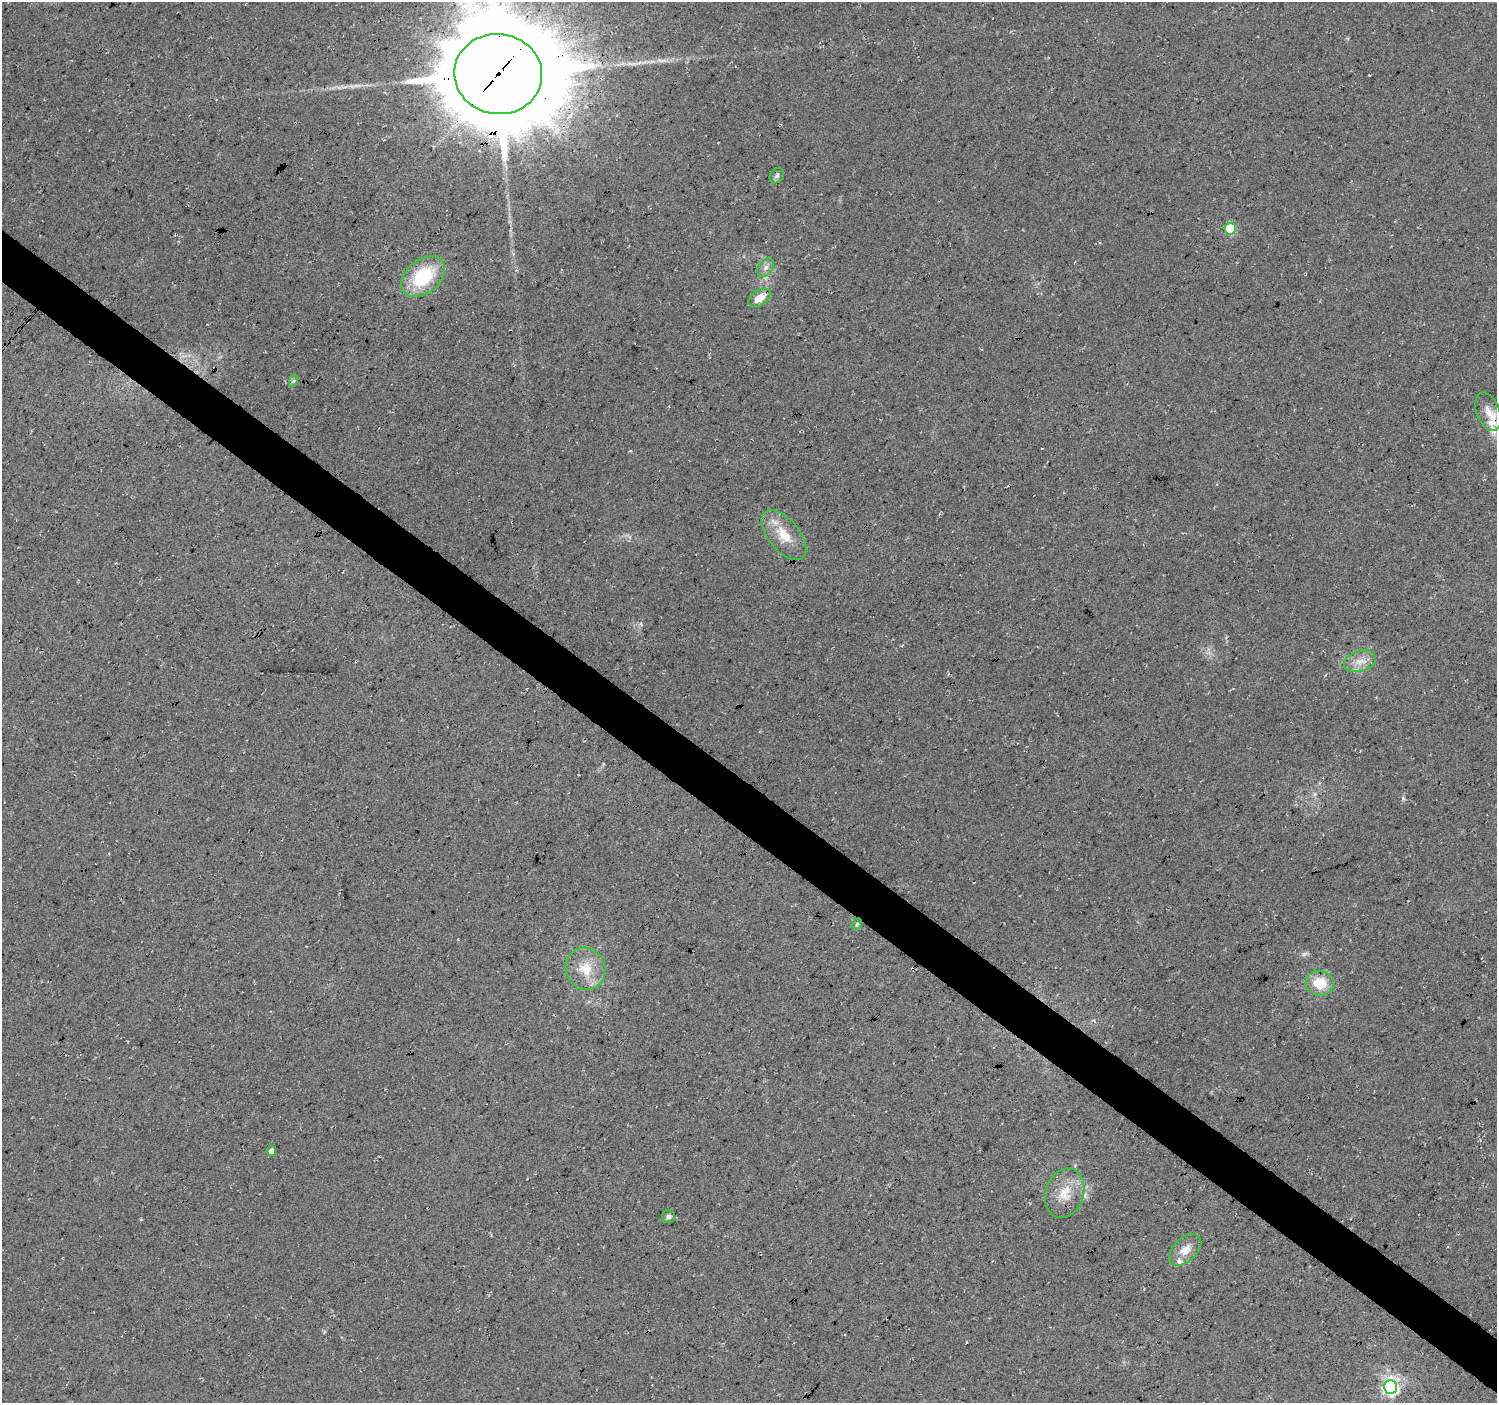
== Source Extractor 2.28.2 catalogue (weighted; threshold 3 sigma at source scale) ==
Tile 6 of 4 x 4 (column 2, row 2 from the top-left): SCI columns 1495-2989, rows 2975-4375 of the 5985 x 6016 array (HDU 1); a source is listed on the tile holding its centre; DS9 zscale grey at full resolution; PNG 1499 x 1405 px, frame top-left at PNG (2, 2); each listed source drawn as its Kron ellipse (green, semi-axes under 4 px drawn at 4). Shown black and unused: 4% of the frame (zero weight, under 3 of 4 exposures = <1% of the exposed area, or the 3 px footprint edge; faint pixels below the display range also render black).
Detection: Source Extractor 2.28.2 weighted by HDU 2 'WHT'; one run over the whole footprint, this tile lists its part. Background 0.05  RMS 0.0084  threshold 0.0379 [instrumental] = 3 sigma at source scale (4.5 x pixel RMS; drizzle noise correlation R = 1.50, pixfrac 1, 0.0396/0.0396 arcsec/px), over >= 5 px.
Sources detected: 26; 2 too faint to see at this stretch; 1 cosmic-ray / hot-pixel residue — neither listed nor drawn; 5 inside a brighter listed object's ellipse — not listed separately; the other 18 listed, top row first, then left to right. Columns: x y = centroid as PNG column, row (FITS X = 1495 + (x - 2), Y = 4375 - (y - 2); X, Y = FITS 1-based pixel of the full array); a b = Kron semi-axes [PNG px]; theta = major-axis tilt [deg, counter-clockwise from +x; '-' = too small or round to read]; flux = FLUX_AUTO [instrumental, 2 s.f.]
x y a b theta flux
498 74 44 40 -8 19000
777 176 8 6 54 2.2
1230 229 6 5 - 44
766 268 10 7 53 4.1
423 276 25 16 40 47
760 298 12 7 32 11
293 381 6 4 70 1.4
1488 412 20 11 -69 9.7
784 535 30 15 -51 21
1360 661 16 10 16 9.4
857 924 6 4 49 1.3
586 969 21 19 -69 21
1320 983 14 12 -7 20
271 1151 5 5 - 4.9
1065 1193 25 19 72 21
669 1217 6 6 - 3.1
1185 1250 19 11 43 11
1390 1387 7 6 - 240
Overlapping masked pixels (flux is a lower limit): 1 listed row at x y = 498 74
Isophote crosses this tile's border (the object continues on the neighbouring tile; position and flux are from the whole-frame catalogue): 1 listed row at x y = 498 74